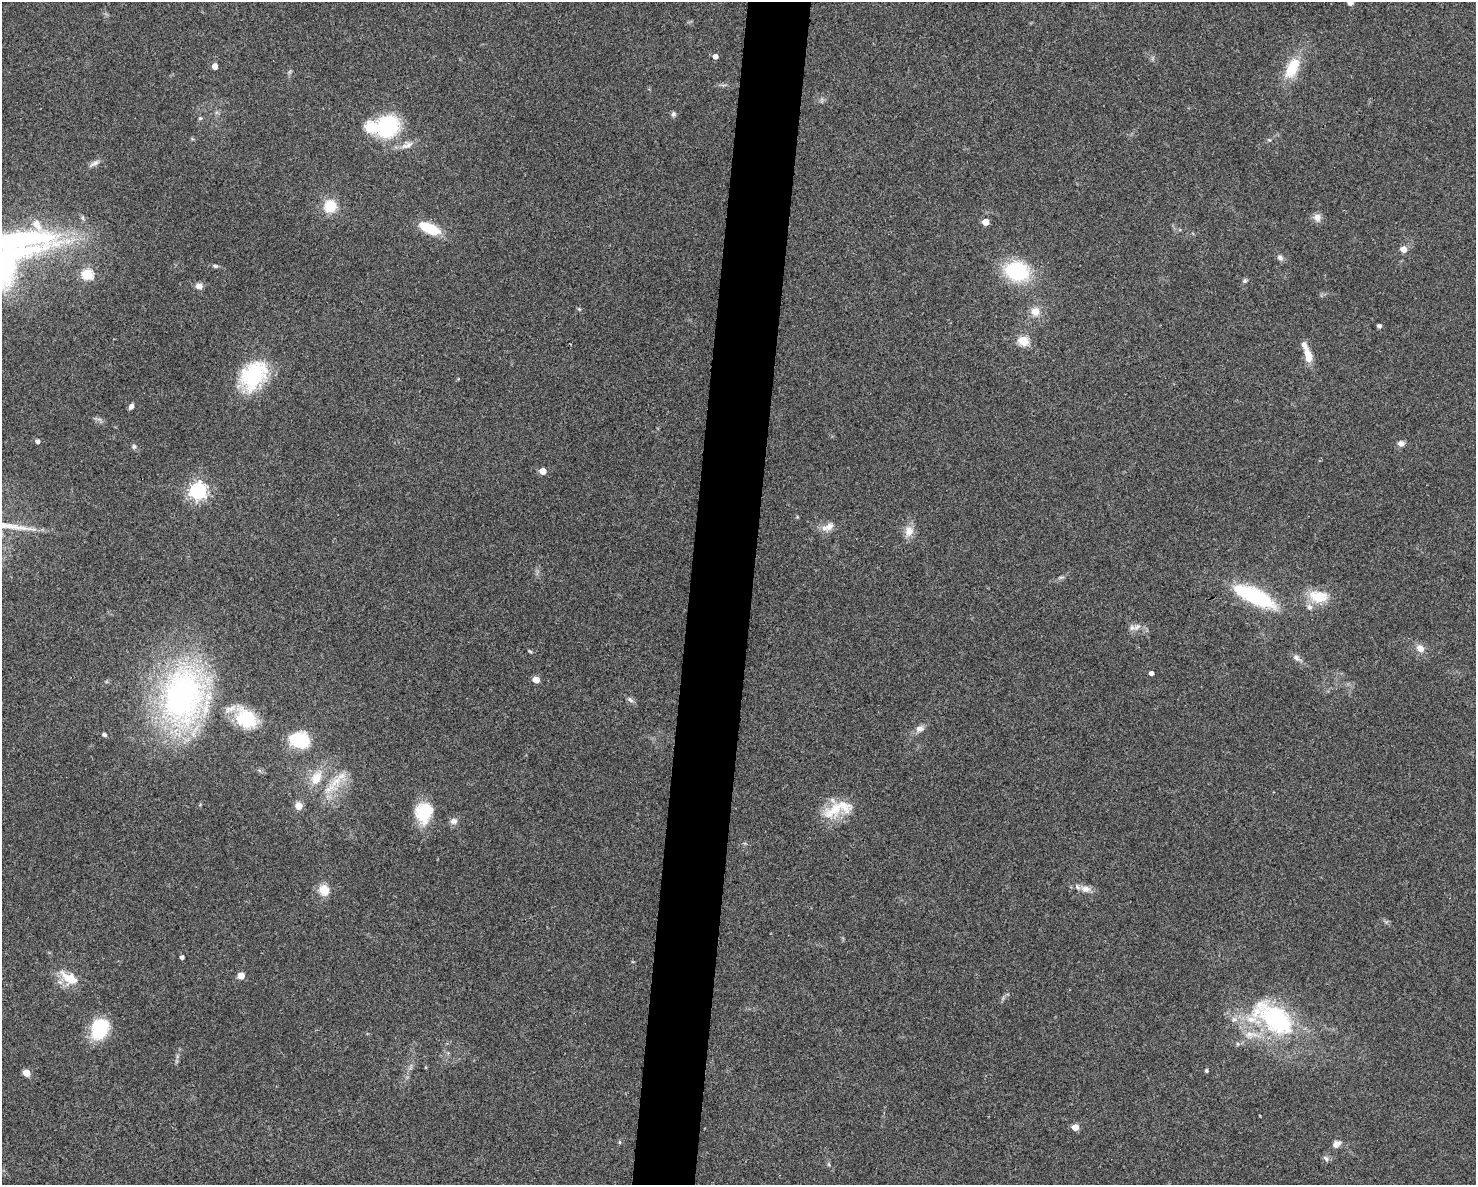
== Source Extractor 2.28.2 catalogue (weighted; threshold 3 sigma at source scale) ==
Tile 5 of 3 x 4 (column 2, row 2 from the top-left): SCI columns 1701-3174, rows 2370-3552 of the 4759 x 4740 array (HDU 1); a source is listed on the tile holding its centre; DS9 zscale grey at full resolution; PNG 1478 x 1187 px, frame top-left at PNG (2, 2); no overlay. Shown black and unused: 4% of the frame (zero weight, under 3 of 4 exposures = <1% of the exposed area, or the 3 px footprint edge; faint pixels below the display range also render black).
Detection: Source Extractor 2.28.2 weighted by HDU 2 'WHT'; one run over the whole footprint, this tile lists its part. Background 0.0622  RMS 0.0051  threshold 0.023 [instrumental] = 3 sigma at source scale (4.5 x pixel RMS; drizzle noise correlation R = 1.50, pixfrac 1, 0.05/0.05 arcsec/px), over >= 5 px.
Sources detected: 77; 1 inside a brighter object's white glare — not listed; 7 inside a brighter listed object's ellipse — not listed separately; the other 69 listed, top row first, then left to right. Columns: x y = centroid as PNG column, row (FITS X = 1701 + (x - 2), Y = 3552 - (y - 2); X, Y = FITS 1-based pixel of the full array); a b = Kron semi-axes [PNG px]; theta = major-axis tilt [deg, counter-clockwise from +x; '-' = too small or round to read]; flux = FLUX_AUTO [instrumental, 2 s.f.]
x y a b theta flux
1350 3 5 4 - 3
715 56 5 5 - 2.7
215 66 4 4 - 5.6
1292 68 26 13 62 16
673 114 7 6 - 1.2
200 118 5 5 - 0.69
388 126 19 18 - 48
407 145 19 8 24 4.1
94 163 17 5 31 2.2
330 206 11 11 - 14
1317 217 10 9 - 3.2
985 222 5 4 - 7.7
429 228 22 9 -24 18
13 241 127 28 9 140
1403 249 6 6 - 4.2
1280 257 9 6 -25 1.8
215 266 7 5 -10 1
1017 271 24 19 -21 37
87 274 6 5 - 36
1245 281 7 5 46 0.98
199 286 9 8 - 2.5
579 309 6 4 -43 0.66
1035 312 11 10 - 5.2
1379 326 4 4 - 1.5
1023 341 5 5 - 29
1308 356 17 8 -77 7.2
253 376 36 25 54 38
131 406 7 4 61 1.7
37 441 4 4 - 1.7
1401 443 8 7 - 2.3
134 446 7 6 - 1.2
543 471 5 4 - 8
198 491 6 6 - 190
828 527 18 9 23 4.4
909 531 13 11 77 5.2
1061 577 9 3 12 1.1
1254 596 48 15 -25 46
1318 596 26 16 -8 13
1137 627 13 6 34 2.7
1420 648 11 9 -32 4.2
530 651 6 3 -36 0.65
1297 658 13 6 -34 2.2
1151 673 4 4 - 2.3
536 679 5 4 - 7.8
183 696 78 53 82 150
630 700 10 6 -37 1.6
246 718 28 21 -34 23
920 729 11 8 14 2.8
104 734 5 4 - 1.4
300 740 24 18 -11 20
316 778 22 14 61 11
336 781 23 12 46 11
299 806 5 5 - 8.9
835 809 38 17 33 16
424 812 25 20 78 19
454 821 10 8 2 2.4
1085 889 14 9 -12 3.9
324 890 13 11 -71 7
182 957 4 4 - 1.6
241 976 5 5 - 8.7
69 978 25 12 -32 11
1275 1019 62 31 -36 69
100 1029 24 18 65 23
1206 1071 4 4 - 0.96
26 1073 5 5 - 9.8
1075 1127 5 4 - 7
619 1142 5 4 - 0.65
1336 1144 10 7 39 2.9
1326 1158 9 5 -46 1.4
Isophote crosses this tile's border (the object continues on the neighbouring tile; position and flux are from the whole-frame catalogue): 2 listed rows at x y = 1350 3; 13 241